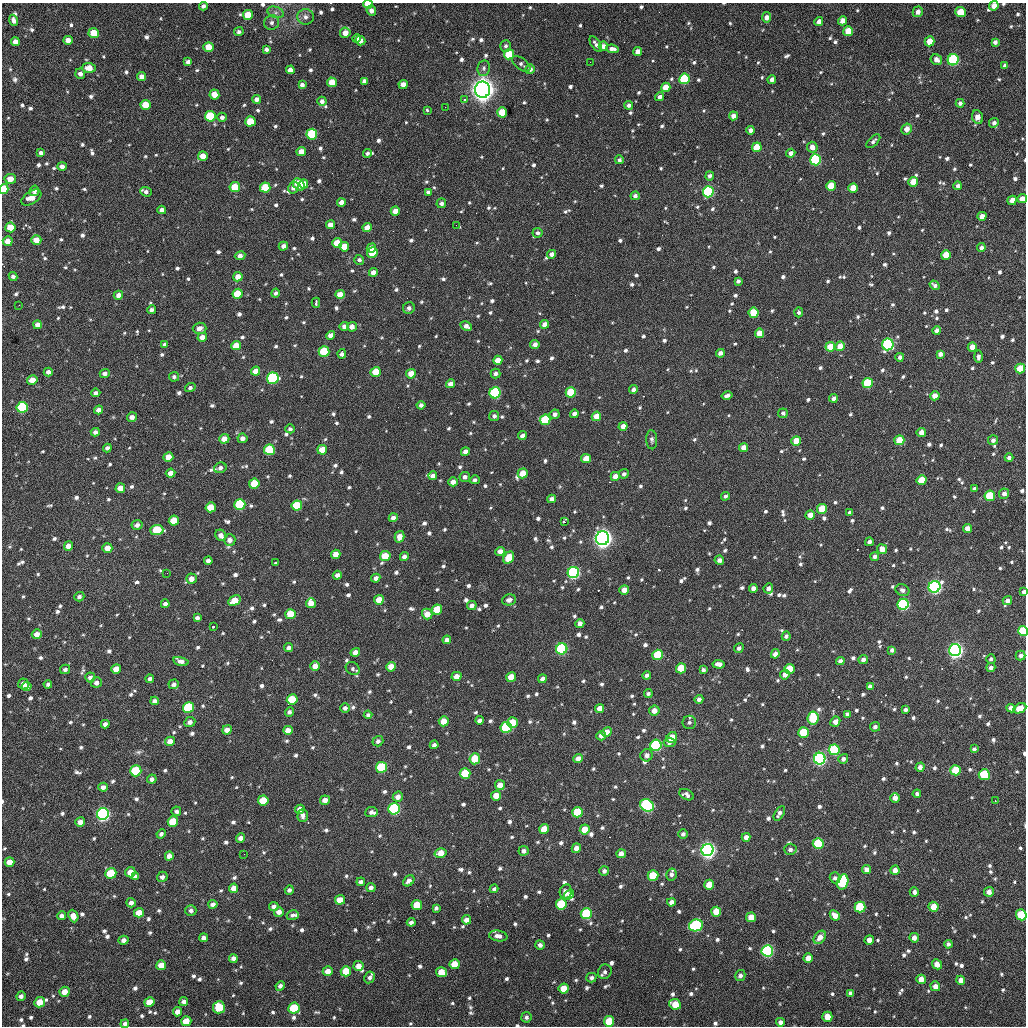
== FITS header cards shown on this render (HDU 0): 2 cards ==
NAXIS1  =                 1024 / length of data axis 1
NAXIS2  =                 1024 / length of data axis 2

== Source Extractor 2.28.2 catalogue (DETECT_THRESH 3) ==
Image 1024 x 1024 px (HDU 0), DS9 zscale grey, 1 PNG px = 1 image px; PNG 1028 x 1028 px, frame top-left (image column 1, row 1024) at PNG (2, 3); each listed source drawn as its Kron ellipse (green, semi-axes under 4 px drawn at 4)
Background 396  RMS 17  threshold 51.6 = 3 sigma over >= 5 px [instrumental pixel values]
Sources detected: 1161; of the 1161, the 500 brightest by FLUX_AUTO listed and drawn (661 fainter detections omitted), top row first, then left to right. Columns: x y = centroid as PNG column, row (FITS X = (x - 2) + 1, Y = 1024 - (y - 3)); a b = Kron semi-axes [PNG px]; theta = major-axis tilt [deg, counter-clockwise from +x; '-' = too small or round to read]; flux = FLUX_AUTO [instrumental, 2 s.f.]
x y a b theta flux
368 4 5 4 - 1.8e+04
203 6 4 4 - 3.9e+03
994 6 5 4 - 9.8e+03
371 11 5 4 - 6.5e+03
276 12 8 5 -19 4.2e+03
918 12 5 5 - 6.6e+03
960 12 5 5 - 2.2e+04
248 15 5 5 - 2.6e+04
306 17 8 8 - 5.8e+03
767 17 5 4 - 6.2e+03
14 20 6 4 -68 4.9e+03
842 21 4 4 - 9.2e+03
819 22 4 4 - 7.2e+03
272 23 7 7 - 4.6e+03
848 31 5 5 - 2.5e+04
239 32 5 4 - 3.1e+03
94 33 5 5 - 2.6e+04
345 33 5 5 - 1.1e+04
357 38 4 3 - 3.2e+03
68 40 5 4 - 9.5e+03
360 41 5 4 - 7.0e+03
930 41 5 4 - 2.0e+04
15 42 4 4 - 6.3e+03
995 42 4 4 - 3.8e+03
596 44 9 4 -56 4.5e+03
506 46 6 5 - 3.6e+03
603 46 4 4 - 6.6e+03
209 47 5 5 - 2.1e+04
266 49 4 4 - 3.4e+03
612 49 6 4 -6 5.3e+03
638 52 4 4 - 8.7e+03
509 54 5 5 - 4.0e+04
936 60 6 5 - 5.9e+03
953 60 6 5 - 1.4e+05
188 62 4 4 - 4.9e+03
590 62 2 2 - 3.2e+03
521 64 10 5 -37 3.6e+03
1005 66 4 4 - 4.6e+03
89 68 7 5 -2 1.4e+04
484 68 8 6 80 3.3e+03
530 69 5 4 - 5.6e+03
290 70 4 4 - 6.6e+03
80 74 5 5 - 5.0e+03
141 77 4 4 - 6.1e+03
684 79 5 5 - 8.5e+04
772 79 4 4 - 5.5e+03
364 81 4 4 - 5.0e+03
332 82 5 5 - 2.1e+04
403 84 4 4 - 9.6e+03
302 85 4 4 - 5.1e+03
666 87 5 4 - 1.7e+04
482 90 8 7 - 1.4e+06
214 95 5 5 - 1.5e+04
660 97 4 4 - 4.9e+03
256 99 4 4 - 5.3e+03
465 99 3 3 - 7.4e+03
322 101 4 4 - 4.8e+03
960 103 4 4 - 3.6e+03
145 105 5 5 - 2.5e+04
629 105 4 4 - 3.9e+03
445 107 2 2 - 9.6e+03
428 111 3 3 - 3.7e+03
502 112 5 5 - 3.4e+04
210 116 5 5 - 5.7e+04
733 116 4 4 - 7.3e+03
222 117 4 4 - 4.9e+03
977 117 7 5 -68 9.4e+03
250 121 5 5 - 3.1e+04
994 123 5 4 - 3.6e+03
907 129 5 5 - 1.0e+04
751 130 4 4 - 6.1e+03
312 134 5 5 - 8.3e+04
873 141 9 4 44 3.5e+03
757 147 5 4 - 3.1e+04
812 147 5 5 - 8.6e+03
301 151 5 4 - 1.2e+04
41 153 4 4 - 4.1e+03
367 153 4 3 - 3.2e+03
791 153 4 4 - 6.3e+03
203 156 5 4 - 1.3e+04
619 160 4 4 - 3.3e+03
815 160 5 5 - 1.2e+05
62 166 4 4 - 5.3e+03
710 176 4 4 - 3.8e+03
10 179 6 5 - 1.1e+04
913 182 5 4 - 2.2e+04
299 184 6 5 - 2.4e+04
304 184 4 4 - 1.2e+04
831 186 5 4 - 2.5e+04
958 186 4 4 - 4.1e+03
235 187 5 5 - 3.9e+04
265 187 5 5 - 4.0e+04
293 188 6 5 - 6.1e+03
853 188 5 4 - 2.0e+04
4 189 5 4 - 4.5e+04
34 191 5 4 - 4.1e+03
146 192 6 4 -20 4.1e+03
428 192 4 4 - 3.8e+03
708 192 5 5 - 1.5e+05
635 196 5 4 - 4.0e+03
31 197 11 6 33 1.2e+04
1022 199 5 4 - 1.0e+04
1012 200 5 4 - 9.6e+03
341 202 4 4 - 6.8e+03
441 203 5 5 - 4.4e+03
162 210 4 4 - 5.2e+03
395 211 5 4 - 1.1e+04
982 216 4 4 - 9.8e+03
331 225 4 4 - 9.9e+03
456 225 2 2 - 3.6e+03
10 227 5 5 - 2.0e+04
367 228 5 4 - 1.2e+04
538 233 5 5 - 3.6e+03
36 240 5 5 - 1.2e+04
8 241 5 5 - 1.0e+04
337 243 5 5 - 2.2e+04
283 246 4 4 - 6.0e+03
344 247 5 5 - 2.0e+04
981 247 4 4 - 4.8e+03
371 248 5 4 - 9.9e+03
372 253 5 5 - 3.0e+04
552 254 4 4 - 6.1e+03
946 255 5 4 - 2.1e+04
240 256 5 4 - 7.8e+03
359 260 5 4 - 3.3e+03
373 272 4 4 - 8.5e+03
13 277 5 4 - 3.5e+03
238 277 5 4 - 1.4e+04
738 281 4 4 - 3.9e+03
935 285 5 3 - 3.9e+03
276 293 4 3 - 3.5e+03
238 294 5 5 - 3.6e+04
340 294 5 4 - 1.3e+04
118 295 5 4 - 7.9e+03
316 303 5 3 - 6.2e+03
19 305 2 2 - 6.8e+03
409 308 6 5 - 4.6e+03
152 310 4 4 - 4.4e+03
799 312 5 4 - 3.2e+03
754 313 5 5 - 3.7e+04
545 324 4 4 - 9.2e+03
37 325 4 4 - 7.2e+03
344 326 4 4 - 5.8e+03
466 326 6 4 -28 6.0e+03
352 327 5 5 - 7.1e+03
200 328 7 5 3 7.2e+03
937 331 4 4 - 6.3e+03
759 333 5 4 - 1.9e+04
330 335 4 4 - 7.5e+03
202 337 5 4 - 1.0e+04
165 344 4 3 - 3.7e+03
888 344 6 5 - 1.6e+05
236 345 5 4 - 1.5e+04
535 345 4 4 - 6.9e+03
840 346 5 4 - 1.6e+04
830 347 5 5 - 2.5e+04
972 347 5 4 - 1.2e+04
324 352 5 5 - 6.2e+04
720 353 4 4 - 5.4e+03
342 354 5 4 - 4.8e+03
940 354 4 4 - 5.4e+03
900 357 4 4 - 3.8e+03
978 357 6 4 -90 4.3e+03
498 360 5 4 - 1.3e+04
1020 368 5 5 - 2.5e+04
256 371 4 4 - 1.0e+04
48 372 4 4 - 5.6e+03
376 372 5 5 - 2.7e+04
105 373 5 4 - 4.7e+03
411 374 5 4 - 1.5e+04
496 374 5 5 - 4.5e+03
174 377 5 5 - 3.2e+03
273 378 6 5 - 1.4e+05
32 380 5 4 - 1.4e+04
868 383 5 5 - 6.4e+04
450 384 4 4 - 8.5e+03
190 388 5 4 - 3.6e+03
633 390 4 4 - 4.5e+03
571 392 5 5 - 5.0e+04
96 393 5 4 - 4.4e+03
495 393 5 5 - 1.4e+05
727 395 5 3 - 4.4e+03
935 396 4 4 - 1.2e+04
833 398 4 4 - 4.7e+03
421 405 4 4 - 4.5e+03
22 407 5 5 - 9.9e+04
98 410 4 4 - 7.3e+03
783 413 4 4 - 3.7e+03
555 414 5 5 - 5.7e+03
574 414 4 4 - 5.4e+03
494 416 5 5 - 3.9e+03
596 416 5 4 - 1.5e+04
132 417 5 4 - 5.9e+03
545 420 5 5 - 5.9e+04
623 426 4 4 - 8.5e+03
290 429 5 4 - 3.1e+03
95 432 4 4 - 5.0e+03
921 432 4 4 - 8.4e+03
522 436 4 4 - 6.8e+03
242 438 5 5 - 5.8e+03
224 439 5 4 - 1.0e+04
652 440 9 5 -87 3.2e+03
899 440 5 5 - 2.9e+04
993 440 5 5 - 4.2e+03
796 441 5 4 - 2.3e+04
107 448 4 4 - 4.3e+03
744 448 4 4 - 1.2e+04
269 450 5 5 - 7.5e+04
322 450 5 4 - 1.7e+04
465 452 4 4 - 6.8e+03
168 457 5 4 - 1.4e+04
1009 458 4 4 - 3.5e+03
586 459 5 4 - 1.3e+04
220 468 6 5 - 4.7e+03
170 473 5 4 - 7.6e+03
523 473 5 4 - 1.7e+04
624 474 5 4 - 3.5e+03
433 476 4 4 - 5.7e+03
615 476 5 4 - 9.3e+03
465 477 5 5 - 4.8e+03
475 480 5 4 - 3.2e+03
921 480 5 5 - 2.7e+04
453 482 5 4 - 7.8e+03
254 484 5 5 - 3.2e+04
120 488 5 4 - 1.4e+04
974 489 4 3 - 3.5e+03
1004 494 5 5 - 5.8e+03
725 496 4 4 - 3.4e+03
990 496 5 5 - 5.2e+04
552 499 4 4 - 5.4e+03
240 505 5 5 - 9.6e+04
297 505 5 5 - 4.2e+04
211 507 5 5 - 2.7e+04
822 509 5 5 - 3.0e+04
850 512 4 4 - 3.2e+03
810 515 4 4 - 1.1e+04
393 518 5 4 - 6.6e+03
174 521 5 5 - 2.6e+04
564 522 4 3 - 4.7e+03
137 525 5 5 - 5.5e+03
967 528 4 4 - 1.0e+04
157 530 6 5 - 4.9e+04
221 535 6 5 - 7.0e+03
400 537 6 4 76 1.0e+04
602 538 7 6 - 8.7e+05
230 540 6 6 - 7.4e+03
869 542 4 4 - 4.4e+03
68 546 5 4 - 9.1e+03
107 548 5 4 - 1.5e+04
882 549 5 4 - 1.1e+04
500 551 5 4 - 8.2e+03
336 554 5 4 - 1.2e+04
385 556 5 5 - 2.8e+04
404 557 4 4 - 5.3e+03
875 557 4 4 - 4.6e+03
509 558 6 5 - 2.8e+04
719 560 5 4 - 5.4e+03
208 561 4 4 - 5.0e+03
275 563 3 3 - 1.1e+04
573 572 6 5 - 2.0e+05
167 573 2 2 - 4.4e+03
337 575 4 4 - 5.7e+03
376 578 4 4 - 5.9e+03
191 579 5 5 - 9.1e+03
934 587 6 5 - 3.4e+05
753 588 4 4 - 7.3e+03
768 588 5 4 - 5.0e+03
624 590 5 4 - 1.1e+04
902 590 7 5 -27 4.3e+03
1024 592 4 3 - 5.6e+03
79 597 5 4 - 3.8e+03
379 600 5 5 - 1.6e+04
509 600 7 5 14 5.1e+03
234 601 7 5 30 2.0e+04
1007 601 5 4 - 5.8e+03
311 603 5 4 - 1.4e+04
165 604 4 4 - 4.6e+03
903 604 5 5 - 1.8e+05
472 605 5 4 - 6.1e+03
437 609 5 5 - 3.3e+04
290 614 5 5 - 2.9e+04
427 614 5 5 - 1.4e+04
197 618 4 4 - 4.2e+03
580 623 4 4 - 6.8e+03
213 627 3 2 - 1.0e+04
1023 631 5 4 - 7.5e+04
37 634 5 4 - 8.7e+03
786 636 4 4 - 3.6e+03
447 640 4 4 - 4.7e+03
289 648 4 4 - 5.0e+03
739 648 5 4 - 4.1e+03
562 649 6 5 - 1.4e+05
892 650 4 4 - 3.5e+03
955 650 6 6 - 5.2e+05
355 652 5 4 - 8.9e+03
775 654 5 4 - 7.4e+03
658 655 5 5 - 5.7e+04
1020 656 5 5 - 5.1e+03
991 659 5 4 - 3.2e+03
863 660 5 4 - 6.5e+03
181 661 7 4 -14 5.7e+03
840 661 4 4 - 5.3e+03
719 664 6 4 -5 7.6e+03
315 666 5 5 - 1.2e+04
391 667 5 5 - 1.5e+04
991 667 4 4 - 4.3e+03
681 668 5 5 - 3.6e+04
65 669 5 4 - 3.7e+03
116 669 5 5 - 1.4e+04
353 669 7 6 - 3.1e+03
789 669 5 5 - 2.4e+04
703 670 4 4 - 3.6e+03
647 675 4 4 - 3.2e+03
785 675 5 4 - 7.3e+03
456 676 5 4 - 1.0e+04
90 677 5 5 - 4.4e+03
511 677 5 5 - 2.0e+04
150 679 4 4 - 3.9e+03
542 679 4 4 - 5.2e+03
96 683 5 5 - 5.5e+03
23 684 5 5 - 8.4e+03
48 684 4 4 - 3.3e+03
174 684 5 5 - 4.8e+03
27 686 5 4 - 5.7e+03
870 686 4 4 - 5.2e+03
648 693 4 4 - 3.2e+03
292 699 5 5 - 4.1e+04
699 699 4 4 - 4.4e+03
155 701 4 4 - 4.5e+03
188 707 5 5 - 7.7e+04
345 708 5 4 - 4.4e+03
600 708 4 4 - 1.1e+04
1011 708 4 4 - 7.2e+03
1020 708 7 4 24 1.4e+04
905 710 4 4 - 3.2e+03
654 711 5 5 - 9.4e+03
289 712 5 4 - 3.3e+03
847 714 4 4 - 4.3e+03
368 715 4 4 - 3.5e+03
813 718 6 5 - 5.4e+04
479 720 4 4 - 4.0e+03
444 721 5 5 - 1.6e+04
190 722 6 4 24 5.7e+03
689 722 6 6 - 3.3e+03
835 722 5 4 - 7.5e+03
512 723 5 5 - 3.1e+04
105 724 4 4 - 5.8e+03
506 727 5 5 - 1.1e+05
875 727 5 5 - 4.2e+03
227 730 5 4 - 9.4e+03
288 730 5 4 - 1.1e+04
607 732 5 4 - 1.2e+04
803 732 5 5 - 4.9e+04
601 736 5 4 - 6.4e+03
672 737 6 5 - 2.4e+04
170 741 5 4 - 1.0e+04
378 741 5 5 - 4.1e+03
669 742 6 5 - 4.2e+03
434 745 4 4 - 4.3e+03
656 745 6 5 - 1.4e+05
974 749 4 4 - 3.2e+03
834 750 5 5 - 9.8e+04
647 755 6 6 - 6.2e+03
578 758 5 4 - 7.6e+03
475 759 5 5 - 2.9e+04
820 759 6 5 - 3.3e+05
843 759 5 5 - 4.0e+03
381 767 5 5 - 8.3e+04
920 767 4 4 - 5.7e+03
955 770 5 5 - 3.7e+04
136 771 5 5 - 7.7e+04
465 774 5 5 - 4.9e+04
984 775 6 5 - 6.0e+04
152 779 5 4 - 4.8e+03
500 785 5 5 - 1.0e+04
103 787 5 4 - 5.4e+03
917 794 4 4 - 3.6e+03
686 795 8 5 -28 4.1e+03
496 796 5 5 - 1.6e+04
398 797 5 5 - 7.8e+03
895 798 5 4 - 7.8e+03
263 800 5 5 - 2.8e+04
325 800 5 4 - 8.8e+03
995 801 3 2 - 2.1e+04
647 805 7 6 - 2.2e+05
300 809 5 4 - 8.5e+03
394 809 6 5 - 1.6e+05
176 811 5 4 - 3.7e+03
371 812 6 5 - 4.2e+03
577 812 5 5 - 4.3e+04
779 813 8 4 60 5.1e+03
103 814 6 6 - 3.7e+05
303 815 6 5 - 4.9e+03
173 821 5 5 - 3.1e+04
80 822 5 4 - 7.6e+03
544 829 5 5 - 2.4e+04
585 829 5 5 - 2.1e+04
161 834 5 4 - 3.4e+03
683 834 5 5 - 3.6e+03
746 837 4 4 - 7.3e+03
240 838 5 4 - 6.8e+03
818 843 5 5 - 7.4e+04
576 848 5 4 - 7.1e+03
790 849 6 5 - 4.7e+03
708 850 6 6 - 5.8e+05
524 851 5 5 - 4.8e+03
441 853 6 4 16 1.5e+04
244 854 2 2 - 4.5e+03
621 854 5 4 - 8.7e+03
169 856 4 4 - 6.8e+03
9 862 5 4 - 1.2e+04
867 869 4 4 - 8.2e+03
895 870 4 4 - 7.6e+03
604 871 5 4 - 4.1e+03
130 872 5 5 - 1.4e+04
111 873 5 5 - 4.1e+04
671 874 6 5 - 3.9e+03
136 876 4 4 - 4.0e+03
653 876 5 5 - 3.8e+04
162 877 5 5 - 4.4e+03
835 878 5 5 - 3.9e+03
409 881 6 4 44 6.3e+03
361 882 4 4 - 3.8e+03
843 882 8 5 75 8.1e+04
709 885 5 5 - 2.0e+04
234 888 4 4 - 9.4e+03
371 888 4 4 - 4.5e+03
494 889 4 4 - 3.3e+03
289 890 4 4 - 3.3e+03
566 892 7 6 - 8.5e+03
914 892 5 4 - 3.9e+03
989 892 5 5 - 7.1e+03
569 895 5 4 - 3.6e+03
340 900 5 5 - 1.4e+04
671 902 4 4 - 5.9e+03
131 903 5 4 - 6.0e+03
213 904 4 4 - 5.9e+03
561 904 5 5 - 6.4e+04
417 905 5 5 - 2.5e+04
274 907 5 4 - 4.8e+03
860 907 5 5 - 8.0e+04
933 907 5 5 - 1.8e+04
436 908 4 4 - 3.2e+03
191 910 5 5 - 4.1e+03
279 912 5 4 - 8.0e+03
716 912 5 5 - 2.1e+04
139 913 5 4 - 1.6e+04
586 914 5 5 - 8.7e+04
293 915 6 5 - 3.6e+03
835 915 6 4 -45 9.8e+03
1021 915 5 5 - 5.5e+04
62 916 4 4 - 6.3e+03
73 916 6 5 - 9.1e+03
751 917 5 5 - 1.7e+04
466 920 5 4 - 9.4e+03
411 922 4 4 - 4.1e+03
696 925 7 6 - 1.5e+05
498 936 9 5 -9 6.4e+03
820 937 7 5 50 7.9e+03
203 938 4 4 - 4.4e+03
914 938 5 4 - 7.0e+03
123 940 5 4 - 4.7e+03
869 940 4 4 - 7.6e+03
948 944 4 4 - 3.7e+03
540 945 5 4 - 4.2e+03
767 951 6 5 - 2.1e+05
233 958 4 4 - 5.3e+03
808 958 5 4 - 1.1e+04
455 964 5 5 - 2.4e+04
937 964 5 4 - 9.8e+03
161 965 5 5 - 1.6e+04
358 966 5 5 - 1.1e+04
328 971 5 5 - 1.1e+04
346 971 5 5 - 3.1e+04
441 972 5 5 - 2.1e+04
605 972 7 6 - 3.8e+03
740 975 6 5 - 4.3e+03
370 977 6 5 - 3.8e+03
591 978 5 5 - 3.4e+03
921 979 5 4 - 1.1e+04
961 980 4 4 - 7.8e+03
280 986 5 4 - 4.5e+03
935 986 5 4 - 7.2e+03
564 989 5 5 - 2.3e+04
65 992 5 5 - 1.2e+04
850 993 4 4 - 4.2e+03
21 996 5 4 - 4.6e+03
40 1002 5 5 - 2.0e+04
149 1002 5 5 - 1.8e+04
184 1002 4 4 - 4.3e+03
675 1004 6 5 - 2.7e+04
219 1007 6 6 - 3.8e+04
294 1008 5 5 - 6.2e+04
178 1012 5 4 - 9.7e+03
526 1017 5 5 - 3.4e+03
827 1017 5 5 - 1.9e+04
186 1021 5 5 - 1.9e+04
609 1021 5 5 - 3.6e+04
780 1022 4 4 - 5.1e+03
125 1024 4 4 - 3.5e+03
At the frame edge (FLAGS 8, measured only in part): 8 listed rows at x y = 368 4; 994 6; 4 189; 1022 199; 1024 592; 1023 631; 1021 915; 125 1024
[661 fainter detections neither listed nor drawn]